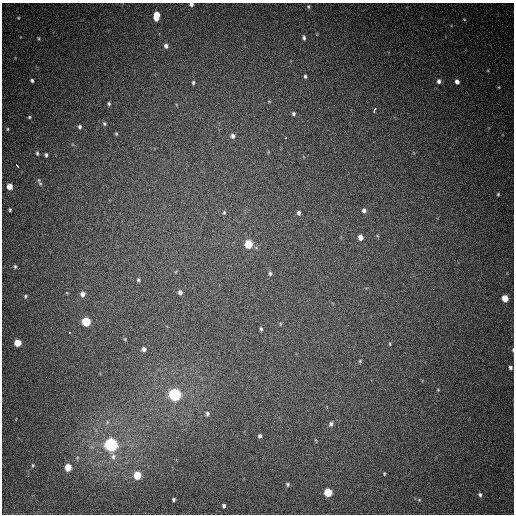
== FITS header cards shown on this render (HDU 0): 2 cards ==
NAXIS1  =                  512
NAXIS2  =                  512

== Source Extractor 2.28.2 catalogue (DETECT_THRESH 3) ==
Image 512 x 512 px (HDU 0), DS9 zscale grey, 1 PNG px = 1 image px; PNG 516 x 516 px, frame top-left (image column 1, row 512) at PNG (2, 3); no overlay
Background 513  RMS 14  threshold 42.8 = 3 sigma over >= 5 px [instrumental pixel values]
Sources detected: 73; all 73 listed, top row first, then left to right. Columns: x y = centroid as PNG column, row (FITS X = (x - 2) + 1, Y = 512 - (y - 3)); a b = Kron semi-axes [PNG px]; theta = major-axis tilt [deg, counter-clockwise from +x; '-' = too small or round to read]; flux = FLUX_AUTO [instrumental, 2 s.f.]
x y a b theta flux
191 4 4 3 - 2300
308 7 6 4 -87 1500
156 16 7 5 84 20000
18 18 4 4 - 870
464 19 5 3 - 790
39 38 5 3 - 960
304 38 7 4 -79 2100
166 46 6 5 - 3200
305 76 5 4 - 1700
32 80 4 3 - 1900
439 81 6 5 - 3500
193 82 5 4 - 1400
457 82 5 4 - 4300
499 87 4 3 - 750
109 104 4 3 - 1500
374 110 6 3 77 19000
293 114 4 4 - 1700
29 117 5 4 - 1200
104 123 5 5 - 1500
80 127 5 5 - 1900
8 129 4 4 - 1000
116 134 5 4 - 1100
233 136 6 6 - 3200
286 137 3 2 - 3200
37 153 7 4 -81 1600
46 155 4 3 - 1800
17 165 4 3 - 8700
39 180 7 5 -78 2000
10 186 5 4 - 10000
498 194 4 3 - 1100
10 210 4 3 - 1200
364 210 5 5 - 2900
224 212 5 4 - 1300
299 213 5 4 - 2500
360 237 5 4 - 6300
248 244 5 5 - 40000
15 266 5 4 - 1300
270 273 6 5 - 2000
138 280 4 4 - 1400
180 292 5 4 - 3000
67 293 5 3 - 730
82 294 6 6 - 4700
25 296 5 5 - 1400
505 298 5 5 - 16000
86 321 5 5 - 46000
280 324 5 3 - 930
261 329 5 3 - 1400
69 332 3 2 - 3800
18 343 5 5 - 19000
390 344 5 3 - 950
144 349 5 5 - 3300
513 350 5 3 - 890
360 361 5 4 - 1200
510 367 5 4 - 2200
438 390 4 3 - 740
175 394 6 5 - 220000
207 414 5 4 - 2000
107 422 6 4 72 1500
331 424 7 6 - 2700
260 436 4 3 - 2000
315 440 5 3 - 840
111 445 6 6 - 310000
113 457 9 7 81 4800
33 465 4 3 - 1100
68 467 5 5 - 19000
384 474 3 2 - 880
137 475 5 5 - 28000
287 484 5 4 - 1600
328 492 5 5 - 38000
480 494 6 5 - 1900
173 499 3 3 - 1500
419 500 4 3 - 790
224 506 4 3 - 2000
At the frame edge (FLAGS 8, measured only in part): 2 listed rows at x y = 191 4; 513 350